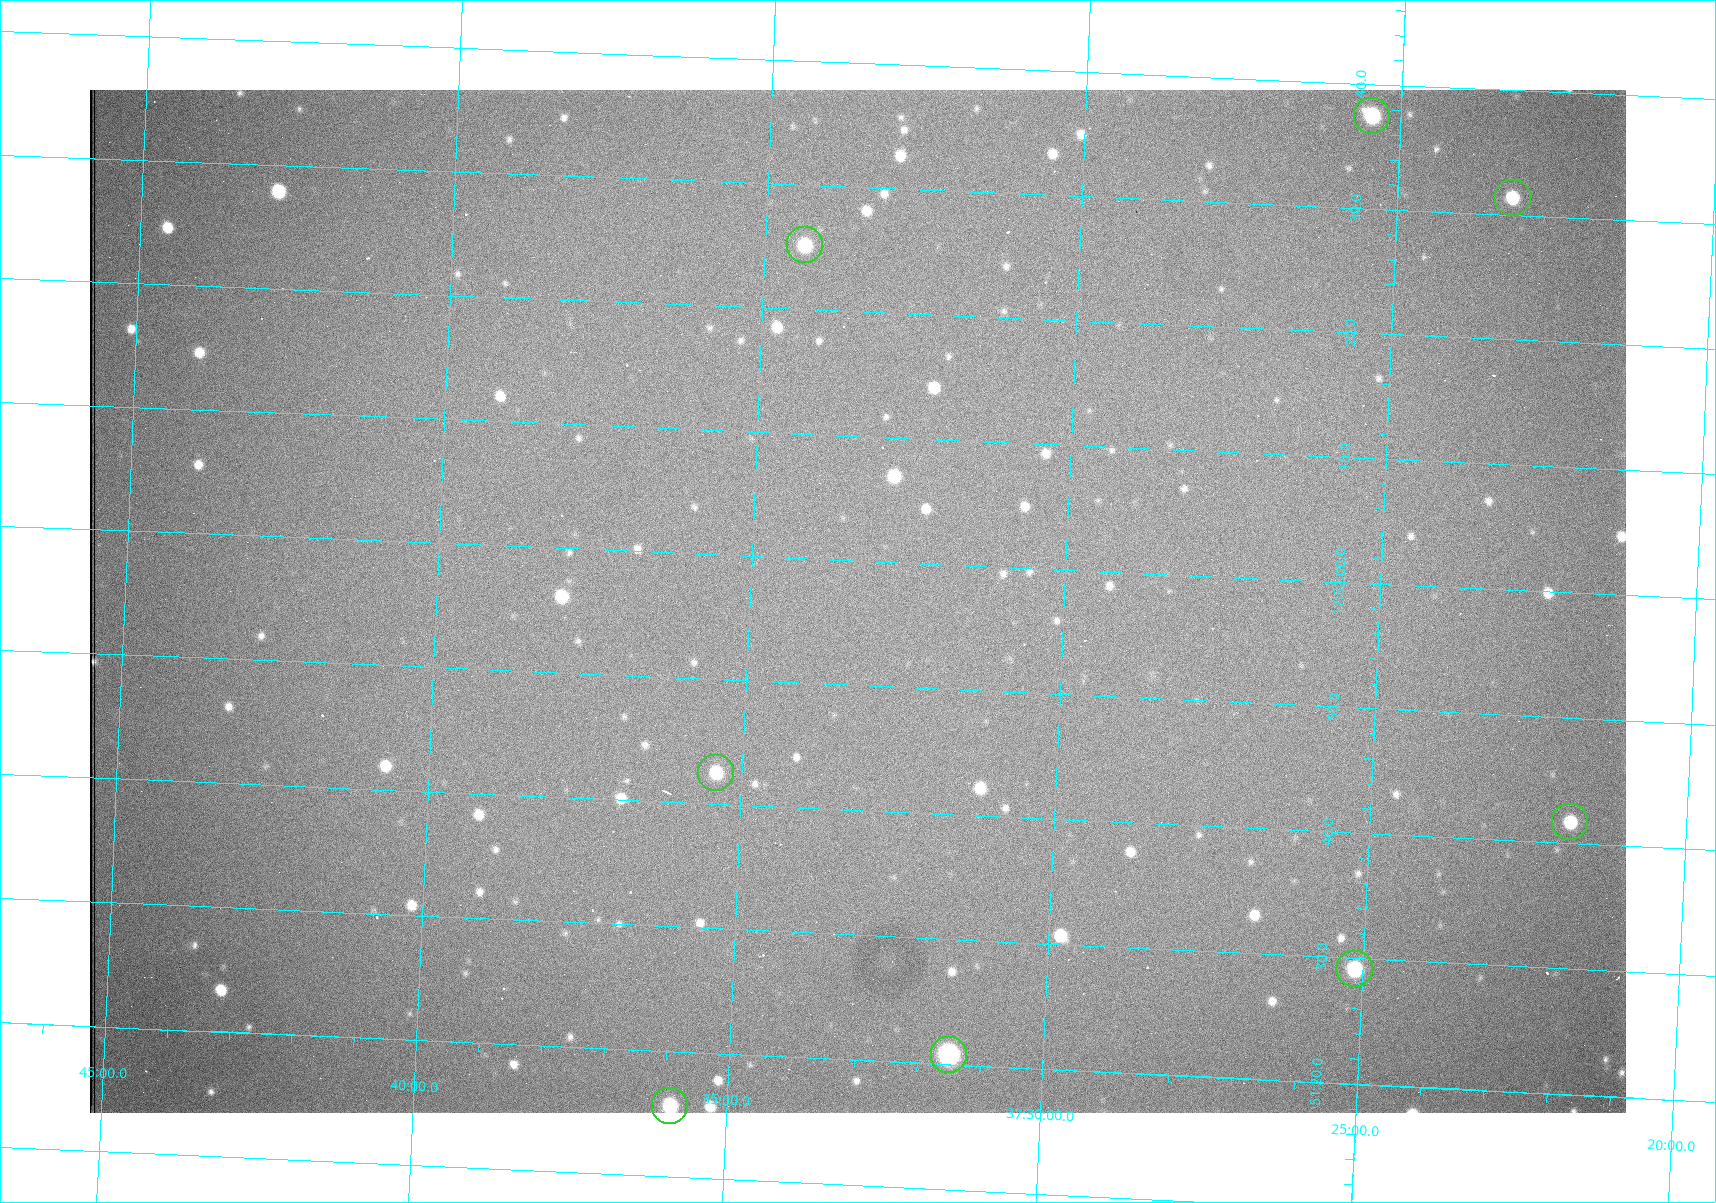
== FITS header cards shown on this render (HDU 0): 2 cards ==
NAXIS1  =                 1536 /fastest changing axis
NAXIS2  =                 1023 /next to fastest changing axis

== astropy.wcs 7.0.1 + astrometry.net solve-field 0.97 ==
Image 1536 x 1023 px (HDU 0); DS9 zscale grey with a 90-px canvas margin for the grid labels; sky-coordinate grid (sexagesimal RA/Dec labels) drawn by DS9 from the SOLVED WCS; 8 Tycho-2 reference stars matched to detected sources circled (green)
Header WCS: RA---TAN/DEC--TAN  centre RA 17:51:57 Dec +37:33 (267.99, +37.55 deg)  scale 0.958 arcsec/px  FOV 24.5' x 16.3'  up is +87 deg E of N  parity flipped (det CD > 0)
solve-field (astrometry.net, Tycho-2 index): VERIFIED the header's WCS against the Tycho-2 star catalogue (8 matches, 0 conflicts) and refined it, rather than solving blind
Solved WCS: RA---TAN-SIP/DEC--TAN-SIP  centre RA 17:51:57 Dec +37:33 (267.99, +37.55 deg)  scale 0.956 arcsec/px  FOV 24.5' x 16.3'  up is +87 deg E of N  parity flipped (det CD > 0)
The solver's refit moves the header's centre by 0.8 arcsec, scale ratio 0.9978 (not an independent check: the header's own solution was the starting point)
Tycho-2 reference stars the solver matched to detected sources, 8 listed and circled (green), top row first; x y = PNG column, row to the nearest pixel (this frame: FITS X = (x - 90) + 1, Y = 1023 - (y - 90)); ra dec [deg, ICRS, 3 dp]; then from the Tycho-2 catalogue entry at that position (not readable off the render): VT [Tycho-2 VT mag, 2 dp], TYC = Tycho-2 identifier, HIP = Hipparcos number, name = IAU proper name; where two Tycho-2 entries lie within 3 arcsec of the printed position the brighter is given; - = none
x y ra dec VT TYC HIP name
1372 116 268.156 +37.424 11.25 2620-712-1 - -
1513 198 268.131 +37.386 12.62 2620-526-1 - -
805 245 268.105 +37.573 11.82 3089-995-1 - -
716 773 267.927 +37.590 11.84 3089-1137-1 - -
1570 822 267.924 +37.364 11.94 2620-391-1 - -
1355 969 267.871 +37.419 11.35 2620-812-1 - -
949 1055 267.836 +37.525 9.96 3089-889-1 - -
670 1106 267.815 +37.598 11.54 3089-1081-1 - -